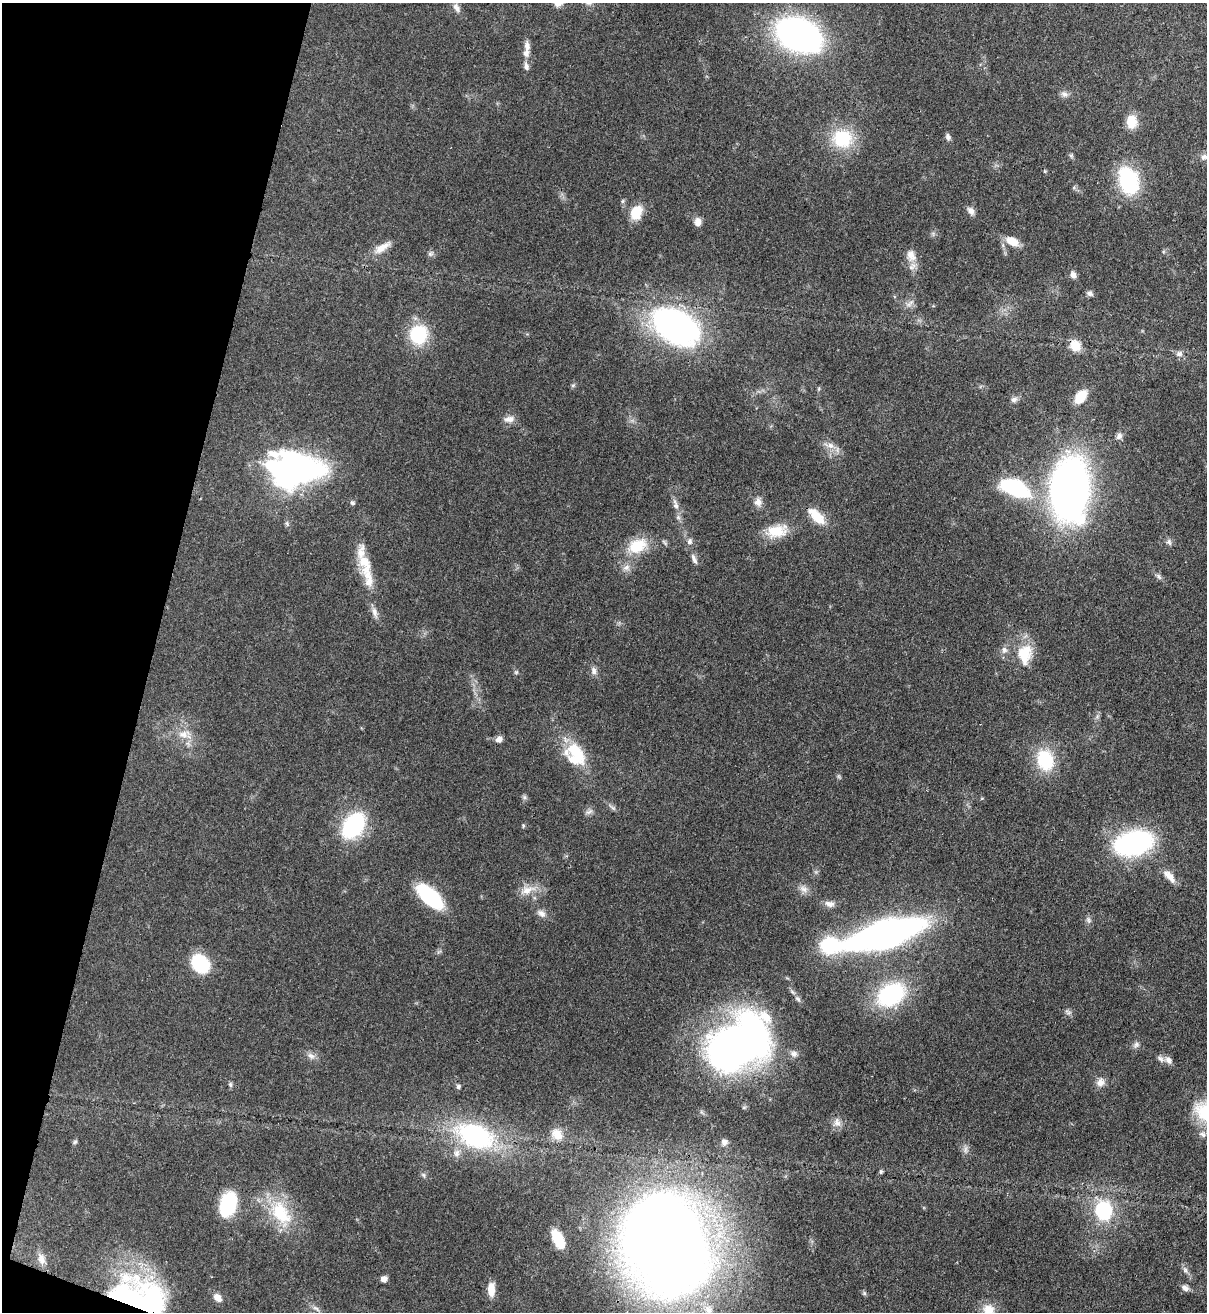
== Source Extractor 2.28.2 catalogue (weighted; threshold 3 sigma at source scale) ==
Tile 9 of 4 x 4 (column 1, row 3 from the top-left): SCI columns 344-1548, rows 1342-2651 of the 5379 x 5303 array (HDU 1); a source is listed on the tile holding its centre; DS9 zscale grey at full resolution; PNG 1209 x 1314 px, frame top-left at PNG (2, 3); no overlay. Shown black and unused: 13% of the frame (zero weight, under 3 of 4 exposures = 7% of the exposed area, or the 3 px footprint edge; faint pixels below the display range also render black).
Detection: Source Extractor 2.28.2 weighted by HDU 2 'WHT'; one run over the whole footprint, this tile lists its part. Background 0.0831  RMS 0.0039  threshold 0.0177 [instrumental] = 3 sigma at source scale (4.5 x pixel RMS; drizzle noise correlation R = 1.50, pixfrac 1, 0.05/0.05 arcsec/px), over >= 5 px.
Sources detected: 120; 1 inside a brighter object's white glare — not listed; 6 inside a brighter listed object's ellipse — not listed separately; the other 113 listed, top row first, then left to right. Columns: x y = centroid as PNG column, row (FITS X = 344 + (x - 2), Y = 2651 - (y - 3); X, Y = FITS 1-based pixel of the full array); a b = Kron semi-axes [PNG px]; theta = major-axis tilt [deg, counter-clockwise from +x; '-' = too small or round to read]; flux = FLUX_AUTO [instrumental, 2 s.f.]
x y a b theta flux
558 3 12 8 21 2.2
456 8 15 8 -59 2.6
799 35 31 22 -22 160
527 46 14 7 -85 2.3
526 66 11 7 -78 1.6
1064 94 12 6 -12 1.6
1131 122 13 10 90 7.7
948 137 9 6 -75 1.2
842 139 25 22 -16 19
1204 157 12 8 13 1.8
1128 180 34 22 -72 28
622 201 6 5 - 0.65
971 211 11 7 -52 1.9
636 212 14 10 63 10
698 222 11 8 88 2.4
1012 241 17 9 -24 5.4
382 247 25 9 33 4.6
431 254 9 7 36 1
911 255 19 12 -67 4.3
1073 275 9 7 -60 1.7
1090 293 8 6 -30 1.2
910 303 15 6 42 1.8
675 325 51 31 -29 120
418 334 19 17 69 22
1075 346 13 11 -57 6
1179 353 8 8 - 1.5
573 385 6 5 - 0.64
819 389 6 4 89 0.5
1080 396 14 9 50 8.5
1014 399 8 7 - 1.5
509 419 15 8 7 2.6
1119 436 10 7 55 1.5
830 445 9 8 - 2.5
294 469 54 35 0 110
1015 488 29 15 -24 41
1070 489 38 24 88 280
758 502 11 10 - 2.5
352 503 6 5 - 0.88
676 506 10 7 -64 1.7
816 516 28 12 -46 7.8
678 517 6 6 - 0.94
777 531 27 15 11 10
689 541 7 6 - 1.4
1169 542 10 6 -69 1.2
637 546 25 16 25 12
694 559 15 6 -67 1.7
365 563 38 14 -78 12
626 568 10 8 25 2.2
1159 576 8 5 -70 0.97
375 612 16 7 -75 2.2
1004 650 9 8 - 1.7
1025 654 26 18 82 11
594 671 11 7 -88 1.8
516 672 5 5 - 0.58
184 734 19 11 5 5.1
499 739 10 8 35 1.7
575 752 35 16 -54 16
1045 760 23 17 -72 19
524 797 7 5 47 0.84
982 798 5 3 - 0.35
612 808 12 4 -37 1.1
589 812 12 6 29 1.3
353 825 23 15 52 47
523 826 5 4 - 0.47
1133 843 26 16 15 95
1169 876 22 8 -49 3.9
803 889 14 8 -27 2.4
527 890 23 11 17 5.4
430 897 26 12 -42 37
829 904 14 8 -9 2.3
541 913 13 8 -33 2.2
1088 920 10 6 -60 1.2
885 934 45 15 16 320
829 945 22 18 -3 23
200 964 14 11 -47 33
891 994 29 20 31 43
798 999 9 6 -44 1.1
1068 1012 11 5 -34 1.1
1136 1045 10 7 47 1.3
729 1051 41 36 -1 170
794 1054 9 8 - 1.7
311 1056 12 8 -43 1.9
1168 1060 11 8 -49 1.9
1100 1082 13 11 60 2.7
230 1084 7 5 -88 0.77
458 1087 5 5 - 0.94
744 1107 6 4 19 0.51
837 1122 14 9 -72 2.5
557 1134 17 13 -45 4.9
1202 1134 11 7 -24 1.6
475 1136 38 22 -23 57
75 1142 7 5 62 0.7
724 1142 9 9 - 1.7
965 1150 11 6 -87 1.5
457 1153 11 9 70 2.5
881 1172 5 4 - 0.72
423 1175 7 5 -46 0.82
228 1204 21 13 72 29
1103 1211 14 12 -83 36
281 1213 38 22 -60 21
558 1239 18 9 -64 9.8
667 1245 78 60 -69 760
41 1259 16 9 -75 2.9
1185 1270 10 6 -69 1.4
384 1279 7 6 - 1.7
1185 1288 10 7 -32 1.8
491 1289 16 8 88 4.5
864 1293 6 5 - 0.63
137 1296 65 37 -14 97
218 1298 12 8 -46 2.8
316 1308 13 4 -36 1.4
708 1310 16 13 -49 5.4
989 1310 17 17 - 6.5
Overlapping masked pixels (flux is a lower limit): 3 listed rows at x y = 1075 346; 667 1245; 137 1296
Isophote crosses this tile's border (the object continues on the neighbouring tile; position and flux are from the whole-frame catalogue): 5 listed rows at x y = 558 3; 1204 157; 137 1296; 708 1310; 989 1310